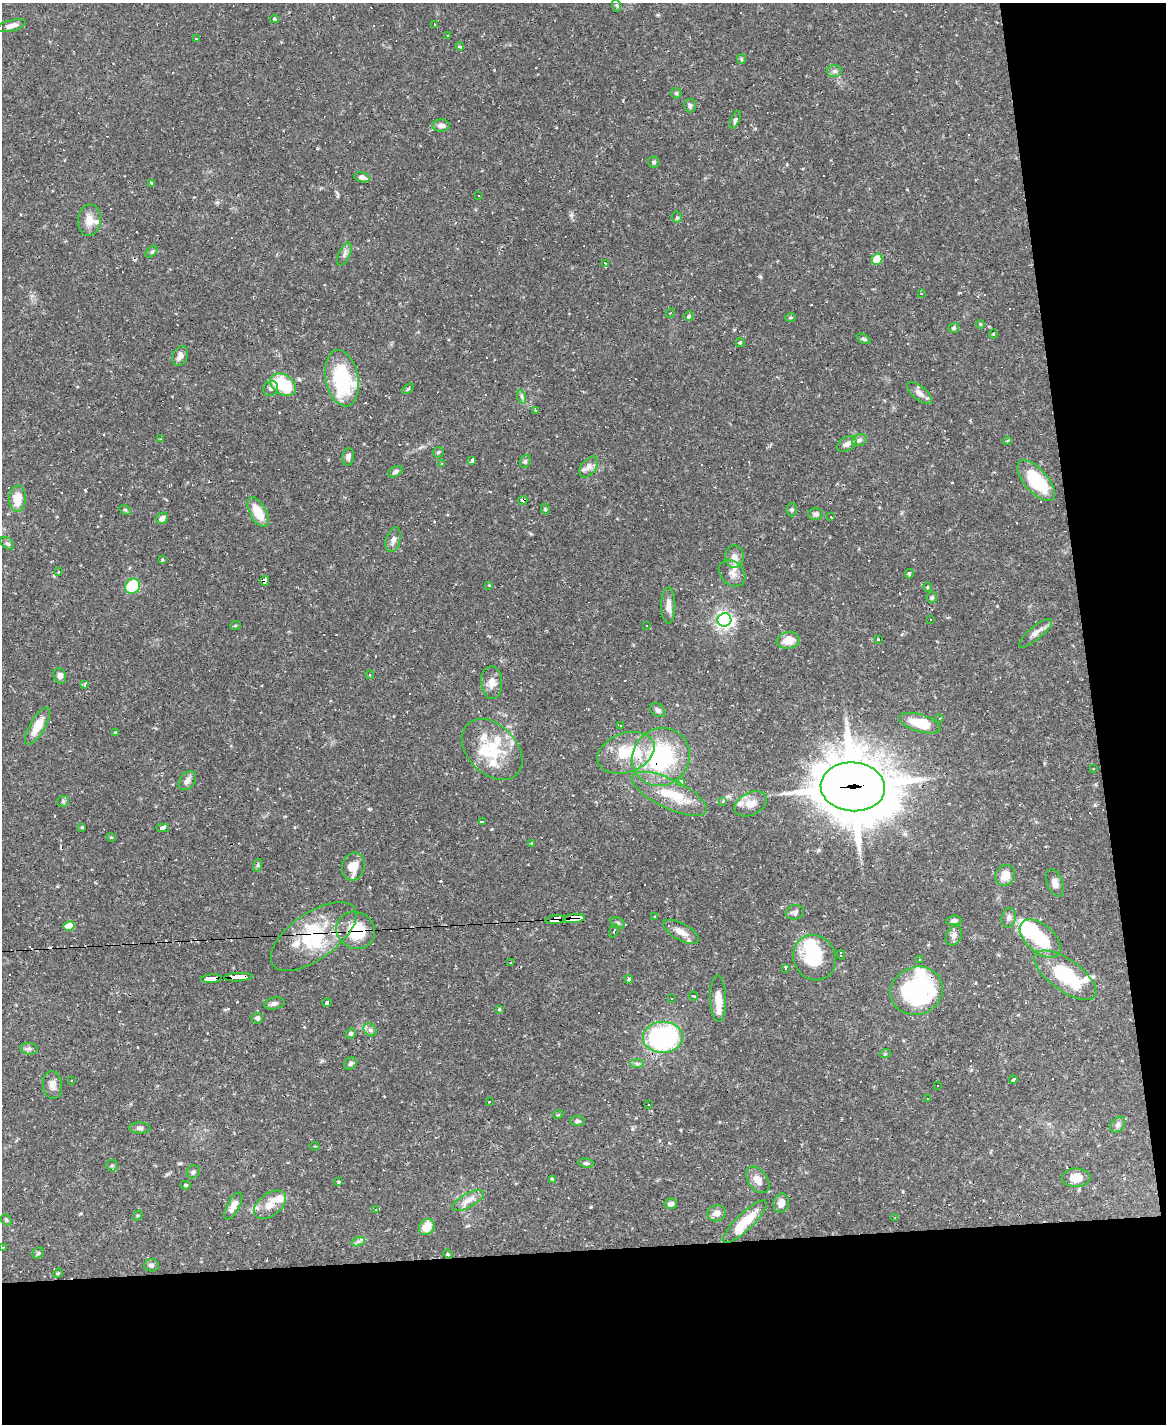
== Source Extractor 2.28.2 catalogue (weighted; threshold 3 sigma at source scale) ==
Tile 12 of 4 x 3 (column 4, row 3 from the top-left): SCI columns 3492-4655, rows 238-1659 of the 4655 x 4634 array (HDU 1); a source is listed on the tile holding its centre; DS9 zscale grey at full resolution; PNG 1168 x 1426 px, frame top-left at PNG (2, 3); each listed source drawn as its Kron ellipse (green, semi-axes under 4 px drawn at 4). Shown black and unused: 19% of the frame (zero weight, under 2 of 3 exposures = <1% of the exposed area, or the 3 px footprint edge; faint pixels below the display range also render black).
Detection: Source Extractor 2.28.2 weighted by HDU 2 'WHT'; one run over the whole footprint, this tile lists its part. Background 0.12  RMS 0.0033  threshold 0.0147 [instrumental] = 3 sigma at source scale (4.5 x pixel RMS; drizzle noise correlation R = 1.50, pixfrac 1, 0.05/0.05 arcsec/px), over >= 5 px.
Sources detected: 265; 4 inside a brighter object's white glare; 58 cosmic-ray / hot-pixel residue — neither listed nor drawn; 16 inside a brighter listed object's ellipse — not listed separately; the other 187 listed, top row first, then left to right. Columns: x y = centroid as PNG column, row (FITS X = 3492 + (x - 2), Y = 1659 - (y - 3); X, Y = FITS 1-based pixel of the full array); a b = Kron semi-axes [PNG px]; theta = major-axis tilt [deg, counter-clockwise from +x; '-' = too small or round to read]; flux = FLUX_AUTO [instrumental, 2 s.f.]
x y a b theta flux
617 6 6 4 -71 0.47
274 19 4 3 - 0.46
434 24 3 2 - 0.24
11 26 15 5 14 2
448 36 3 3 - 0.33
196 38 3 2 - 0.22
460 46 4 4 - 0.54
741 59 5 4 - 0.41
834 71 7 6 - 1
676 93 5 5 - 0.55
690 106 7 6 - 0.74
735 120 9 4 68 0.83
441 126 8 6 0 1.4
654 162 5 5 - 0.58
362 177 8 5 -13 1.3
151 183 4 3 - 0.52
479 196 3 3 - 0.81
677 217 5 5 - 0.48
89 220 16 11 83 3.5
152 252 7 4 44 0.56
344 254 12 5 65 1.2
877 259 6 5 - 8.1
605 263 3 3 - 16
921 294 3 2 - 0.23
671 313 4 3 - 0.29
689 316 5 5 - 0.51
790 317 5 4 - 0.45
980 324 4 3 - 0.28
954 328 5 4 - 0.5
993 334 4 3 - 0.24
864 339 8 4 -27 0.54
740 343 4 4 - 0.42
180 356 10 7 67 1.6
342 378 28 16 -79 28
283 385 14 10 -33 15
271 388 8 7 - 1.1
408 389 6 3 37 0.35
919 393 15 7 -40 1.9
522 397 7 4 -72 0.67
535 410 3 3 - 4.5
161 439 3 2 - 0.3
859 440 7 5 22 0.81
1007 441 4 3 - 0.39
847 444 11 6 31 1.3
438 452 6 4 43 0.46
348 457 9 6 80 1.1
472 460 3 3 - 15
525 461 6 5 - 0.56
441 464 3 3 - 0.27
589 467 12 7 53 1.7
395 472 8 5 29 0.77
1036 481 25 11 -48 18
17 499 13 8 86 5.9
523 500 5 3 - 23
545 509 5 3 - 0.35
125 510 6 4 -31 0.45
792 510 7 5 89 0.68
258 512 16 8 -62 6.7
815 514 7 5 0 0.76
830 517 3 3 - 3.4
162 518 6 5 - 1.6
393 540 12 7 73 1.4
7 543 8 5 -39 0.72
734 557 11 9 -87 2.3
163 559 3 3 - 0.53
58 572 3 3 - 0.36
732 573 15 11 -48 2.7
909 574 5 4 - 0.77
265 581 5 4 - 1.8
489 585 3 3 - 0.21
133 586 8 7 - 13
928 587 4 3 - 0.34
932 597 5 5 - 0.6
668 605 18 7 -90 2.5
930 619 2 2 - 0.27
724 620 7 6 - 140
235 626 5 3 - 0.33
646 626 2 2 - 0.27
1035 633 21 6 40 2
878 639 3 3 - 9.9
788 640 11 8 9 4.6
370 675 4 3 - 0.38
60 676 8 6 -71 1.2
492 683 16 10 -87 3
84 685 3 3 - 19
658 710 8 6 -36 1
940 718 3 3 - 0.54
920 723 21 8 -16 9
620 725 3 3 - 0.26
38 726 21 7 60 5.1
115 732 4 3 - 0.33
492 749 35 24 -45 15
626 753 29 19 20 13
661 757 30 28 47 36
1093 769 3 2 - 0.19
187 781 10 7 51 1.6
680 782 4 3 - 2.4
853 787 32 24 -5 2000
670 794 41 14 -26 11
63 801 6 5 - 0.59
723 801 3 3 - 1.3
751 804 17 11 25 3.1
482 822 3 3 - 6.8
82 827 4 4 - 0.31
163 828 6 3 2 21
111 837 4 3 - 0.28
531 843 4 2 - 0.25
258 865 6 4 72 0.48
353 867 14 11 76 5
1005 875 11 9 57 3.7
1055 883 14 8 -68 1.9
795 912 9 7 15 1.2
655 917 3 3 - 0.29
1009 918 10 7 77 1.2
574 919 10 4 5 160
556 920 10 4 5 130
954 920 8 4 6 0.9
617 923 7 5 -26 0.67
69 926 5 4 - 7.4
356 930 20 18 -36 13
614 931 7 3 72 0.39
681 932 20 8 -29 3.3
313 936 50 23 35 20
954 936 10 7 65 1.5
1040 939 24 14 -41 16
841 955 5 2 - 0.48
815 958 23 21 -61 16
919 959 2 2 - 0.23
511 963 3 3 - 0.33
785 968 3 3 - 0.85
1065 975 36 16 -36 22
238 977 14 4 2 100
212 979 10 4 3 46
629 979 4 4 - 0.83
917 991 26 23 23 38
694 996 5 3 - 0.42
671 999 3 2 - 0.32
718 999 23 8 -88 4
327 1002 4 3 - 22
274 1003 10 6 11 0.89
499 1009 4 3 - 0.5
257 1018 6 5 - 0.78
370 1030 7 6 - 0.96
351 1033 5 4 - 0.57
663 1037 20 15 1 59
29 1049 9 5 -6 0.99
885 1054 6 3 20 0.33
350 1064 7 5 44 0.76
637 1064 7 4 -3 0.63
1013 1079 4 3 - 2.3
71 1080 3 2 - 0.23
52 1085 14 9 -83 2.1
937 1085 3 3 - 0.39
927 1099 3 2 - 0.23
489 1102 3 2 - 0.39
649 1105 3 2 - 0.32
558 1115 5 3 - 0.29
577 1121 7 5 4 0.64
1118 1125 9 6 49 0.98
140 1128 11 5 1 1
315 1146 4 4 - 0.42
586 1163 8 4 -9 0.61
112 1166 6 5 - 0.63
193 1172 7 6 - 0.79
1076 1178 14 9 1 4
552 1179 4 3 - 0.67
758 1180 15 9 -55 2.9
338 1182 3 3 - 0.51
186 1185 5 4 - 0.46
468 1201 18 7 28 2.5
781 1203 9 7 76 2.4
671 1204 6 5 - 1.3
270 1205 18 11 38 3.8
233 1206 15 6 61 2.6
376 1210 3 2 - 0.3
716 1213 9 8 - 2
138 1215 5 4 - 0.41
895 1218 4 3 - 0.3
6 1220 6 4 -50 0.47
745 1222 29 8 44 10
427 1227 8 7 - 5.2
358 1242 7 4 19 0.72
3 1248 3 2 - 0.26
38 1253 6 5 - 0.52
448 1254 5 4 - 0.37
151 1265 7 6 - 0.78
58 1273 5 3 - 0.34
Overlapping masked pixels (flux is a lower limit): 11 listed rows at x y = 523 500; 265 581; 661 757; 853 787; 574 919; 556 920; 356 930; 313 936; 238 977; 212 979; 917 991
Unlisted compact peaks at least as high as the median listed source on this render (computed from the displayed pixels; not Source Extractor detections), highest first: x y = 571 215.